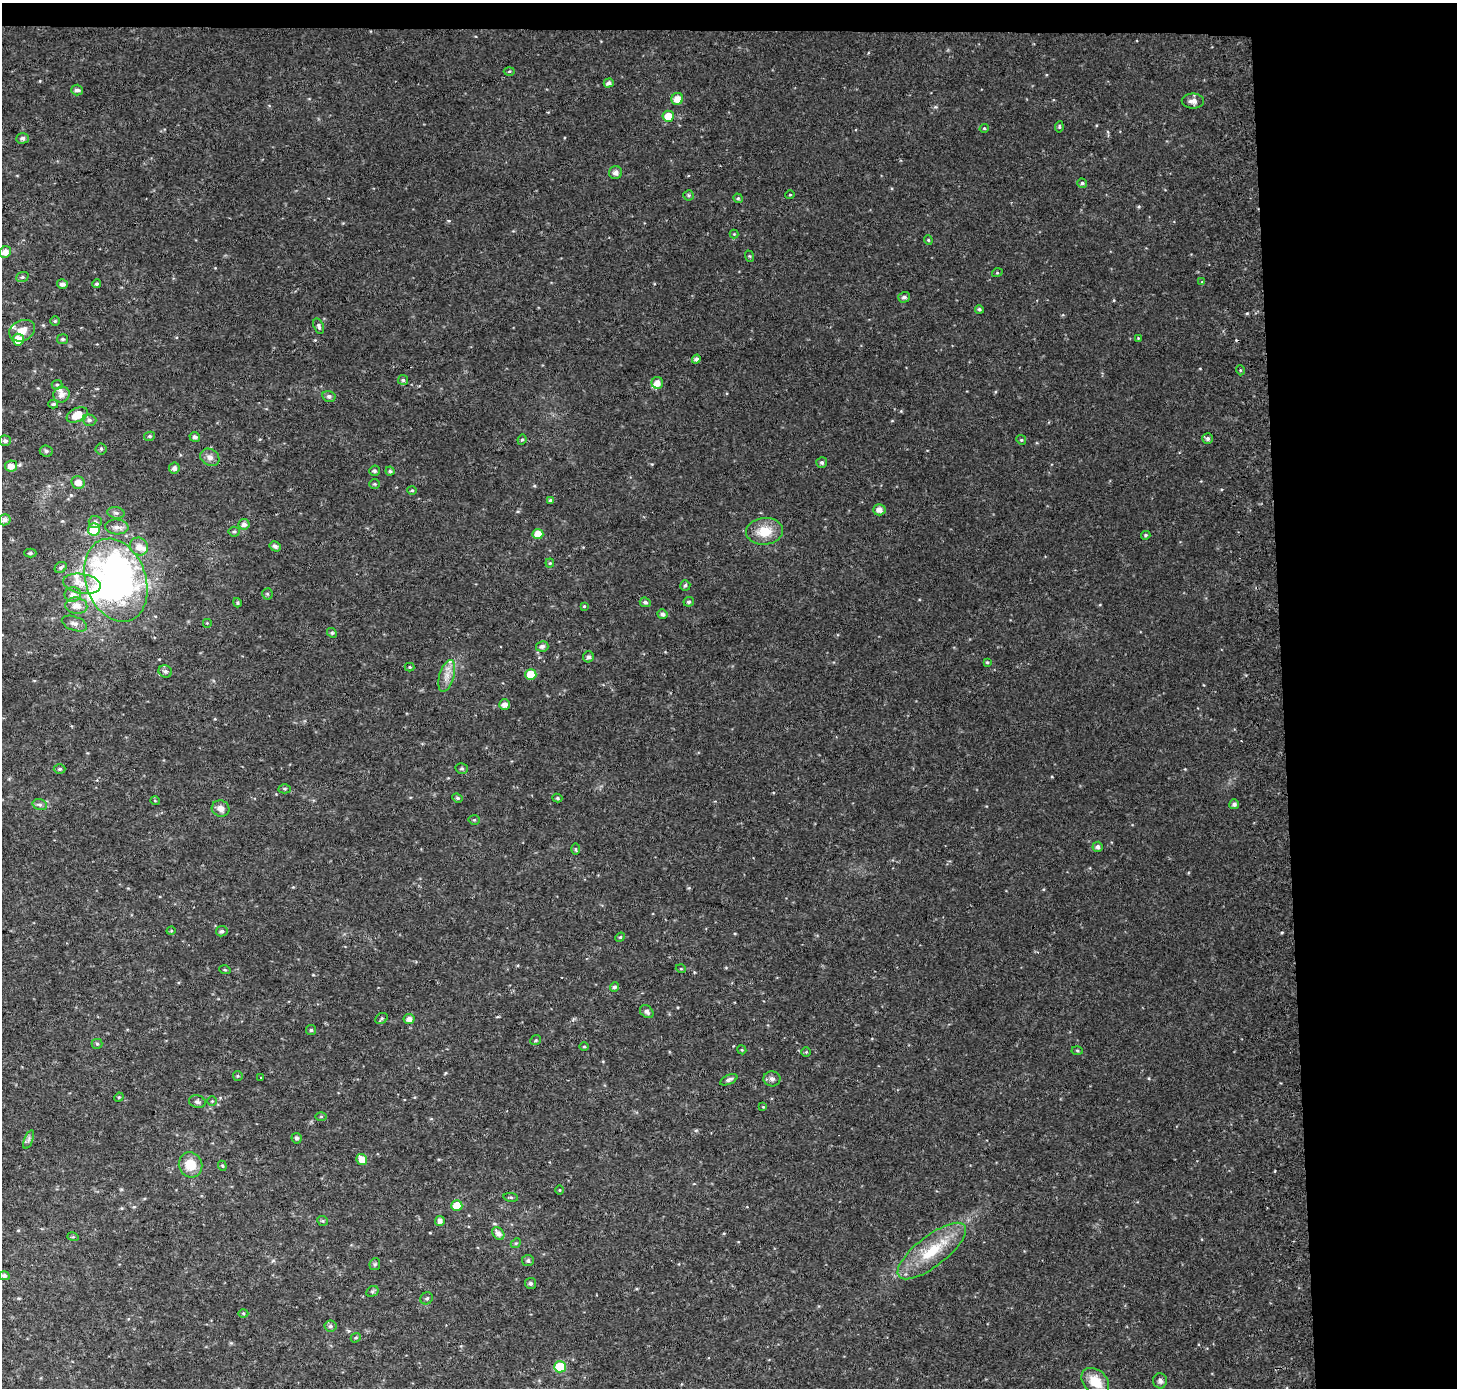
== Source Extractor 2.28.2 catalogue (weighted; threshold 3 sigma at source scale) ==
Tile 3 of 3 x 3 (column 3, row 1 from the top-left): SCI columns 2984-4438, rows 2774-4159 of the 4511 x 4167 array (HDU 1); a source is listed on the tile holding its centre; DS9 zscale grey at full resolution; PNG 1459 x 1390 px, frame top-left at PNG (2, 3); each listed source drawn as its Kron ellipse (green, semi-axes under 4 px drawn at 4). Shown black and unused: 14% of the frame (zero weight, under 2 of 3 exposures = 2% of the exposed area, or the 3 px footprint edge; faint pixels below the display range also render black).
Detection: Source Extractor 2.28.2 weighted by HDU 2 'WHT'; one run over the whole footprint, this tile lists its part. Background 0.0409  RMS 0.011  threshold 0.0487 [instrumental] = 3 sigma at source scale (4.5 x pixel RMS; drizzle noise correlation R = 1.50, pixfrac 1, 0.0396/0.0396 arcsec/px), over >= 5 px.
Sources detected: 171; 3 inside a brighter object's white glare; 1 cosmic-ray / hot-pixel residue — neither listed nor drawn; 7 inside a brighter listed object's ellipse — not listed separately; the other 160 listed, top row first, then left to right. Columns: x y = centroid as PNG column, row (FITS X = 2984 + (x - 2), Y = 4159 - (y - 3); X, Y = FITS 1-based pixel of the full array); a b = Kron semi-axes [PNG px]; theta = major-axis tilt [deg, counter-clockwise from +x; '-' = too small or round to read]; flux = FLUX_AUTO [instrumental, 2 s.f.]
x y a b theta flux
509 71 5 3 - 1.1
609 83 5 4 - 3.9
77 90 5 5 - 3.5
677 99 6 6 - 11
1193 101 11 7 0 5.8
668 116 6 5 - 15
1059 127 6 4 81 1.5
984 128 5 4 - 1.4
22 138 6 5 - 3.1
615 173 6 6 - 4.3
1082 183 5 4 - 2.3
689 195 5 5 - 1.8
790 195 4 4 - 1.1
738 198 5 4 - 1.7
734 234 4 4 - 1
928 240 4 4 - 1.3
5 252 6 5 - 8.6
749 256 6 3 -70 1.2
997 273 5 3 - 0.95
22 277 6 5 - 1.8
1202 282 4 4 - 0.92
62 284 5 4 - 3.9
97 284 4 4 - 1.9
904 297 6 5 - 2.9
979 309 4 4 - 1.8
55 321 5 4 - 1.5
319 326 8 5 -71 3
22 331 13 10 25 11
1138 338 4 3 - 0.88
62 339 5 5 - 2.1
18 340 6 5 - 15
696 359 5 4 - 3.3
1240 370 5 3 - 1.1
403 380 5 5 - 1.8
657 383 6 6 - 7.3
57 385 5 5 - 1.6
61 395 8 8 - 7.4
329 396 6 5 - 2.9
53 404 5 4 - 1.4
77 415 11 7 24 18
89 420 7 5 -15 2.9
150 436 5 4 - 1.8
195 437 5 4 - 3.3
1208 438 5 5 - 2.9
522 440 5 4 - 1.5
1021 440 5 4 - 1.4
5 441 6 5 - 2.7
101 449 5 5 - 1.8
46 451 6 5 - 2.5
210 457 10 8 -32 5.9
822 463 5 5 - 2.4
11 466 6 5 - 7.7
174 468 5 5 - 4
374 471 5 5 - 2.1
390 471 4 4 - 1.7
78 482 7 6 - 9.3
375 484 5 4 - 1.3
412 490 4 4 - 1.4
550 500 4 3 - 1.9
879 510 6 5 - 6.2
116 513 8 5 -10 2.8
5 520 6 5 - 4.2
95 522 6 6 - 3.1
244 524 5 5 - 4.5
117 527 12 7 -4 5.5
94 530 6 6 - 28
765 531 18 13 6 22
234 532 5 5 - 1.8
538 534 5 5 - 14
1146 535 5 4 - 1.7
275 546 6 5 - 3.1
139 547 9 8 - 8.9
30 553 6 4 0 2.2
550 563 4 4 - 1.3
61 567 6 5 - 2.5
116 580 43 30 -71 390
82 584 19 10 -9 15
685 585 5 5 - 2.3
73 594 8 7 - 6.9
267 594 5 5 - 1.7
645 602 5 4 - 2.5
689 602 5 4 - 2.1
237 603 4 4 - 1.6
76 606 11 8 -6 9.9
584 606 3 3 - 0.92
662 614 5 5 - 3.6
207 623 5 5 - 1.3
74 624 13 7 -19 5.4
332 633 5 4 - 1.5
542 646 6 5 - 3.2
588 657 5 5 - 3
987 662 4 3 - 1.1
410 667 5 4 - 1.3
165 671 7 6 - 3.2
531 675 5 5 - 24
447 676 16 7 74 8.8
504 704 5 5 - 5.6
462 768 6 5 - 2.1
60 769 6 5 - 1.6
285 789 6 4 0 1.5
457 798 5 4 - 1.6
557 798 5 4 - 1.7
155 801 5 3 - 0.92
1234 804 5 5 - 3.4
40 805 7 5 -17 2.6
221 808 9 8 - 6.3
474 820 5 5 - 1.3
1098 847 5 5 - 3.8
576 849 6 4 -89 1.4
171 931 4 3 - 0.85
222 931 6 5 - 2.6
620 937 5 4 - 1.2
681 969 5 3 - 1
225 970 5 3 - 1.1
615 987 4 4 - 3
647 1012 7 5 -41 3.4
382 1018 6 5 - 1.7
409 1019 5 5 - 5.4
311 1030 5 5 - 1.9
536 1040 6 4 37 1.6
97 1044 5 5 - 1.7
584 1046 5 3 - 1.2
742 1050 4 3 - 0.93
1077 1050 5 3 - 1.3
806 1052 4 4 - 1.2
238 1076 5 4 - 1.4
260 1078 3 3 - 4.7
772 1079 8 7 - 3.8
729 1080 9 4 24 3.4
119 1097 5 4 - 1.1
212 1101 5 5 - 1.3
197 1102 8 6 -14 3.1
763 1107 4 3 - 0.88
321 1116 6 4 0 1.1
296 1138 5 5 - 2.4
29 1140 10 3 69 2.1
362 1159 6 5 - 10
191 1165 13 11 -64 21
222 1166 5 4 - 1.4
560 1190 5 3 - 0.87
511 1197 7 3 -8 1.5
457 1206 5 5 - 19
322 1221 5 5 - 1.4
440 1221 5 4 - 5
498 1233 7 5 -50 5.9
73 1237 5 3 - 1.2
516 1243 5 4 - 1.4
932 1251 41 15 38 43
528 1261 6 5 - 2.5
375 1264 6 5 - 1.9
4 1276 5 4 - 2.9
530 1283 5 5 - 2.4
372 1291 6 5 - 2
427 1298 6 5 - 2
243 1313 5 3 - 1.2
330 1326 6 5 - 2.4
356 1338 5 4 - 1.5
560 1367 6 5 - 41
1160 1381 7 7 - 3.6
1095 1382 16 11 -44 22
Unlisted compact peaks at least as high as the median listed source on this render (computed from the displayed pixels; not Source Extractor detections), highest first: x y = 1247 313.